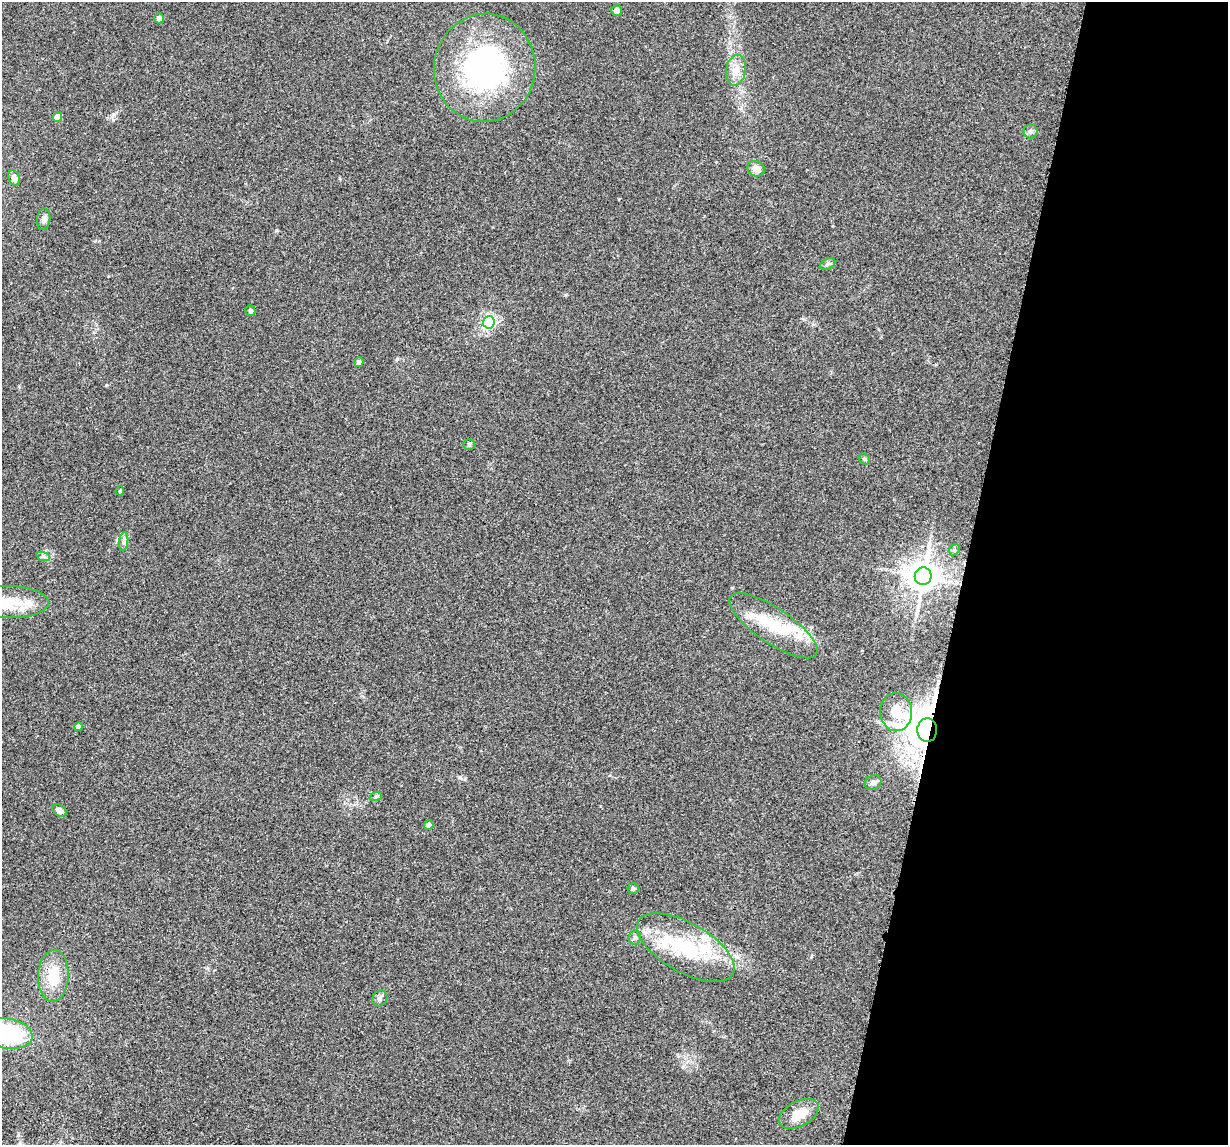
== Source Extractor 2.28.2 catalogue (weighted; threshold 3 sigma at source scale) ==
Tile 8 of 4 x 4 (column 4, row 2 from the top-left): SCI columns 3713-4938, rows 2523-3665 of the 4974 x 5163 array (HDU 1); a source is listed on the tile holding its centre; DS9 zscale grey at full resolution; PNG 1230 x 1147 px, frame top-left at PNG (2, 2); each listed source drawn as its Kron ellipse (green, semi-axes under 4 px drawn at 4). Shown black and unused: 22% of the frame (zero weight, under 3 of 5 exposures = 6% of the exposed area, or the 3 px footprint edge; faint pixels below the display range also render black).
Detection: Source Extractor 2.28.2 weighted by HDU 2 'WHT'; one run over the whole footprint, this tile lists its part. Background 0.0377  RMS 0.0053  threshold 0.0237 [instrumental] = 3 sigma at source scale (4.5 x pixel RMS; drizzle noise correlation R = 1.50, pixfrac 1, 0.05/0.05 arcsec/px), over >= 5 px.
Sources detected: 41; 5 inside a brighter listed object's ellipse — not listed separately; the other 36 listed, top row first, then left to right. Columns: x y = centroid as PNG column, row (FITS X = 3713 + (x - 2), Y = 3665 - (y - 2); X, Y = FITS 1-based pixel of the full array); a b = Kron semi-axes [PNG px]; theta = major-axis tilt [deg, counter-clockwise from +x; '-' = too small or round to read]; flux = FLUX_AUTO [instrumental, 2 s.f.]
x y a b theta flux
616 10 5 5 - 2.6
159 18 5 4 - 2.8
485 68 54 50 81 110
736 70 16 10 79 5.2
57 117 5 4 - 6.8
1030 131 7 7 - 1.5
756 169 9 7 -25 3.8
14 178 8 5 -72 2.2
44 219 11 6 83 1.7
827 264 8 5 27 1.2
250 311 5 5 - 1.1
489 322 6 6 - 85
359 362 5 4 - 2
469 444 5 5 - 0.79
864 459 6 5 - 0.72
120 491 5 4 - 0.73
124 542 9 4 82 1.4
954 550 6 4 45 0.83
43 556 7 4 -19 1.1
923 576 9 8 - 860
8 602 41 16 -1 17
773 626 52 17 -34 24
896 712 19 16 -86 10
78 727 4 4 - 2
927 730 12 10 -88 1600
873 782 8 7 - 2.2
376 796 6 4 19 0.79
59 810 8 5 -34 2.6
429 825 5 4 - 2.7
633 889 5 5 - 1
635 937 7 6 - 1.2
686 948 54 24 -29 40
53 976 26 15 87 14
380 998 8 7 - 1.5
8 1034 25 15 -11 45
799 1114 21 12 28 9.5
Overlapping masked pixels (flux is a lower limit): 1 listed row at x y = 927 730
Isophote crosses this tile's border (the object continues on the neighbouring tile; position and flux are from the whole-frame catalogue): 2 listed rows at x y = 8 602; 8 1034
Unlisted compact peaks at least as high as the median listed source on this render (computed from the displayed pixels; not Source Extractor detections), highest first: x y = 460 777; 106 385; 113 114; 397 359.